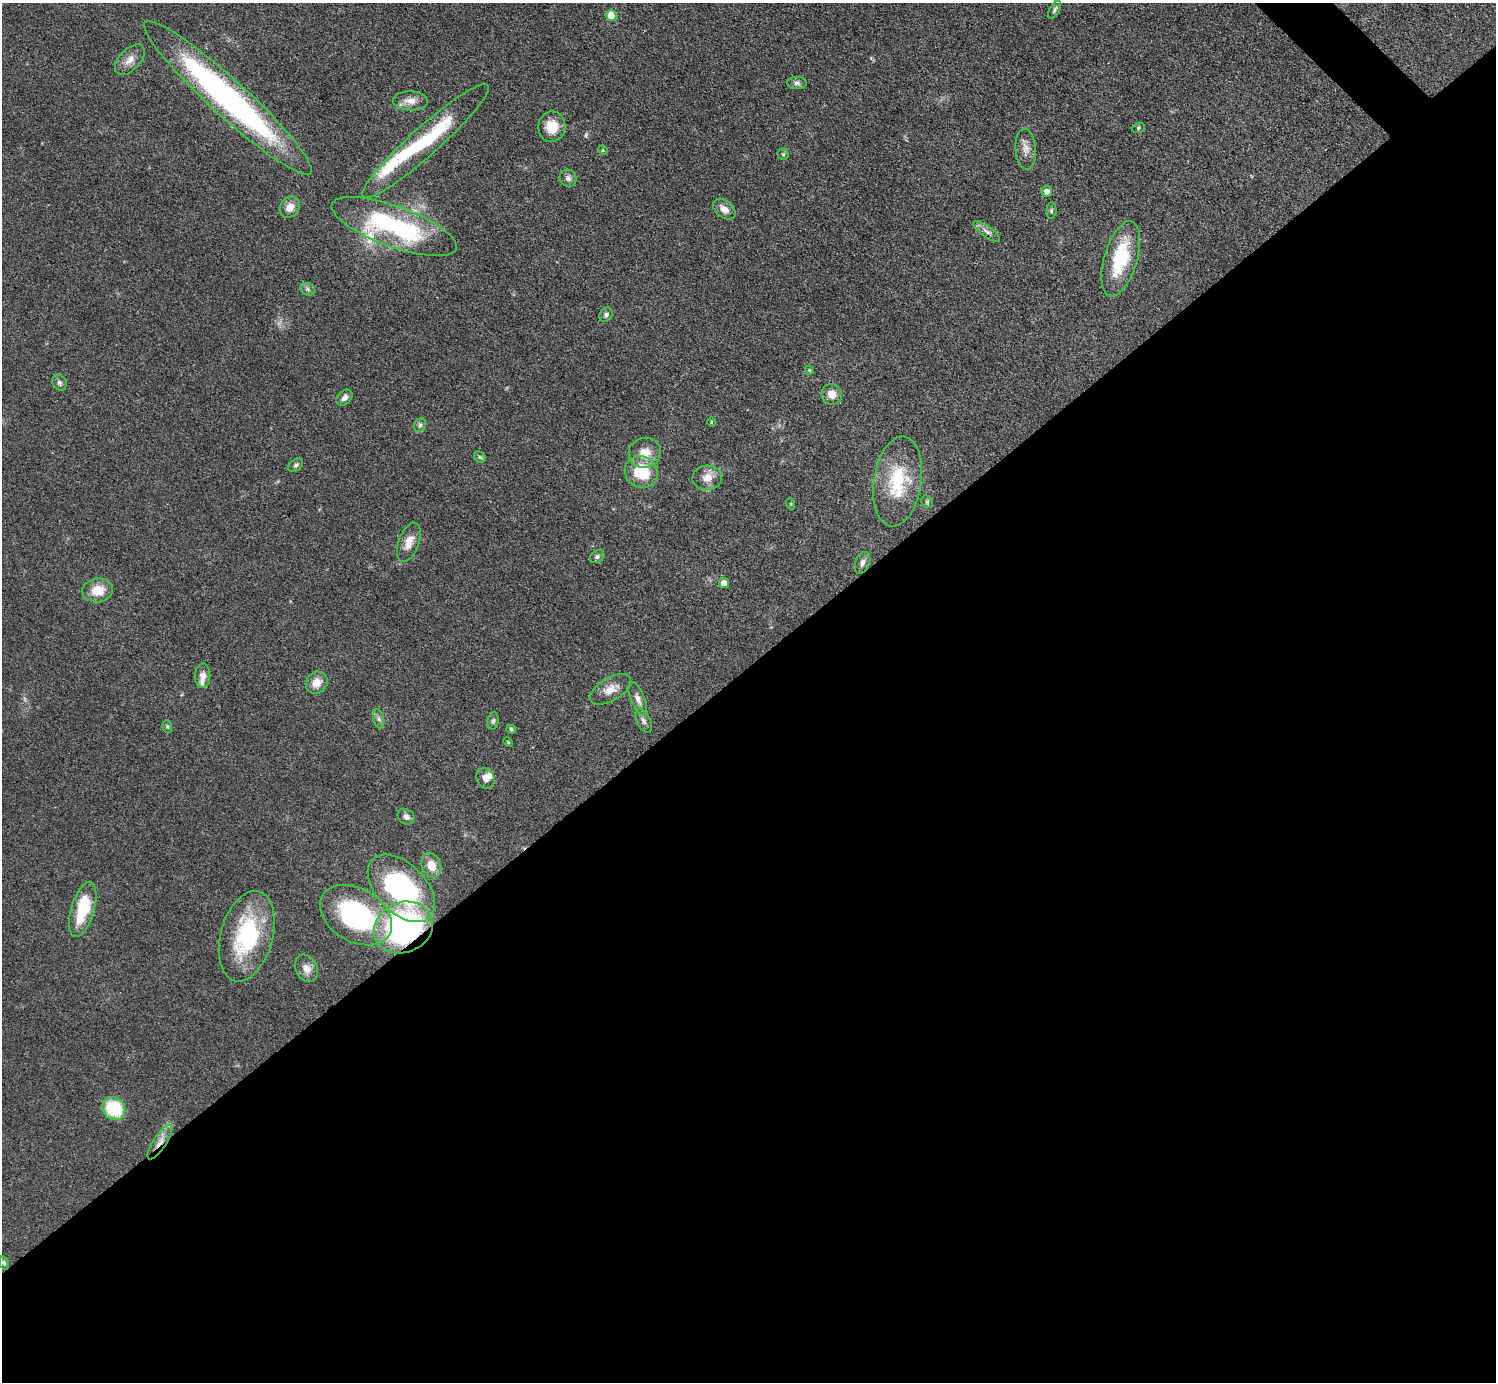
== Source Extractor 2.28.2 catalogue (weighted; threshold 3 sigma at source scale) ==
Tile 15 of 4 x 4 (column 3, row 4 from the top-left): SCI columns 2992-4485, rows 301-1680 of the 5982 x 5980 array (HDU 1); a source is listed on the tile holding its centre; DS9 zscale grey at full resolution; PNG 1498 x 1384 px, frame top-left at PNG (2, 3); each listed source drawn as its Kron ellipse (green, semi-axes under 4 px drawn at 4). Shown black and unused: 52% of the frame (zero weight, under 3 of 4 exposures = <1% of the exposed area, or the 3 px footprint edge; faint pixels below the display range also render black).
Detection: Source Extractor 2.28.2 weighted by HDU 2 'WHT'; one run over the whole footprint, this tile lists its part. Background 0.077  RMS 0.0058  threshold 0.0259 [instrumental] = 3 sigma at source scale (4.5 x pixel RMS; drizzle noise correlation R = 1.50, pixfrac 1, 0.05/0.05 arcsec/px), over >= 5 px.
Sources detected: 70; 1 too faint to see at this stretch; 1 inside a brighter object's white glare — neither listed nor drawn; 5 inside a brighter listed object's ellipse — not listed separately; the other 63 listed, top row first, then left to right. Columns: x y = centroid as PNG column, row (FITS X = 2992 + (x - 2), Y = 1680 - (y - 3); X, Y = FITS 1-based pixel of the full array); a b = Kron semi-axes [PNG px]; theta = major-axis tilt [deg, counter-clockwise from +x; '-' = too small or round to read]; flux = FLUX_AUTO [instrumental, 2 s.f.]
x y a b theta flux
1054 10 10 5 61 1.4
611 16 5 5 - 17
130 60 18 10 46 5.2
797 83 10 6 -1 1.9
228 98 112 18 -42 170
410 101 17 9 -1 5.3
552 127 15 13 82 10
1138 128 6 5 - 0.91
425 141 83 14 42 49
1026 149 20 10 -86 5.1
603 150 5 4 - 0.62
783 154 5 5 - 0.85
568 178 9 8 - 2.3
1047 191 5 5 - 3.6
290 207 11 9 55 4.9
724 209 13 8 -37 4.7
1051 211 8 5 84 1.1
394 226 66 20 -20 85
987 231 16 5 -35 2.7
1121 259 39 16 74 34
308 289 8 6 -23 1.5
606 315 7 6 - 1.6
809 370 5 5 - 0.7
59 383 8 7 - 1.7
832 394 10 10 - 6
344 398 9 6 46 2.5
711 422 5 3 - 0.55
420 425 7 5 62 1.2
645 453 16 15 - 9.3
480 457 6 5 - 1
296 465 8 5 38 1.5
641 472 17 15 -35 22
707 478 15 12 5 6.4
898 481 45 24 81 33
927 502 7 5 -47 0.96
791 504 6 3 -71 0.61
409 542 21 10 70 6.5
597 557 8 6 33 1.6
862 563 11 7 67 2.7
724 583 5 4 - 6.1
98 590 15 12 8 10
203 676 12 7 89 3.5
317 683 11 10 - 6.1
610 689 23 11 30 7
638 699 18 7 -67 3.8
379 719 10 5 -77 1.9
493 721 9 5 79 1.3
644 721 13 6 -67 2.5
167 726 6 4 -74 0.92
511 729 5 4 - 1.3
508 742 5 3 - 0.59
486 778 11 8 -68 3.7
406 817 9 7 -36 2.5
431 865 13 9 -65 7.6
401 888 41 24 -45 90
83 909 28 11 74 26
356 915 39 26 -31 82
403 927 30 25 23 120
247 936 46 26 75 54
306 968 14 10 -61 4.8
114 1108 12 10 -42 31
160 1142 20 6 57 5.5
4 1263 7 4 -74 1
Overlapping masked pixels (flux is a lower limit): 2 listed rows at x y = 403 927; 160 1142
Isophote crosses this tile's border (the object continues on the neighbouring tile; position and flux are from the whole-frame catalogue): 1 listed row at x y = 228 98